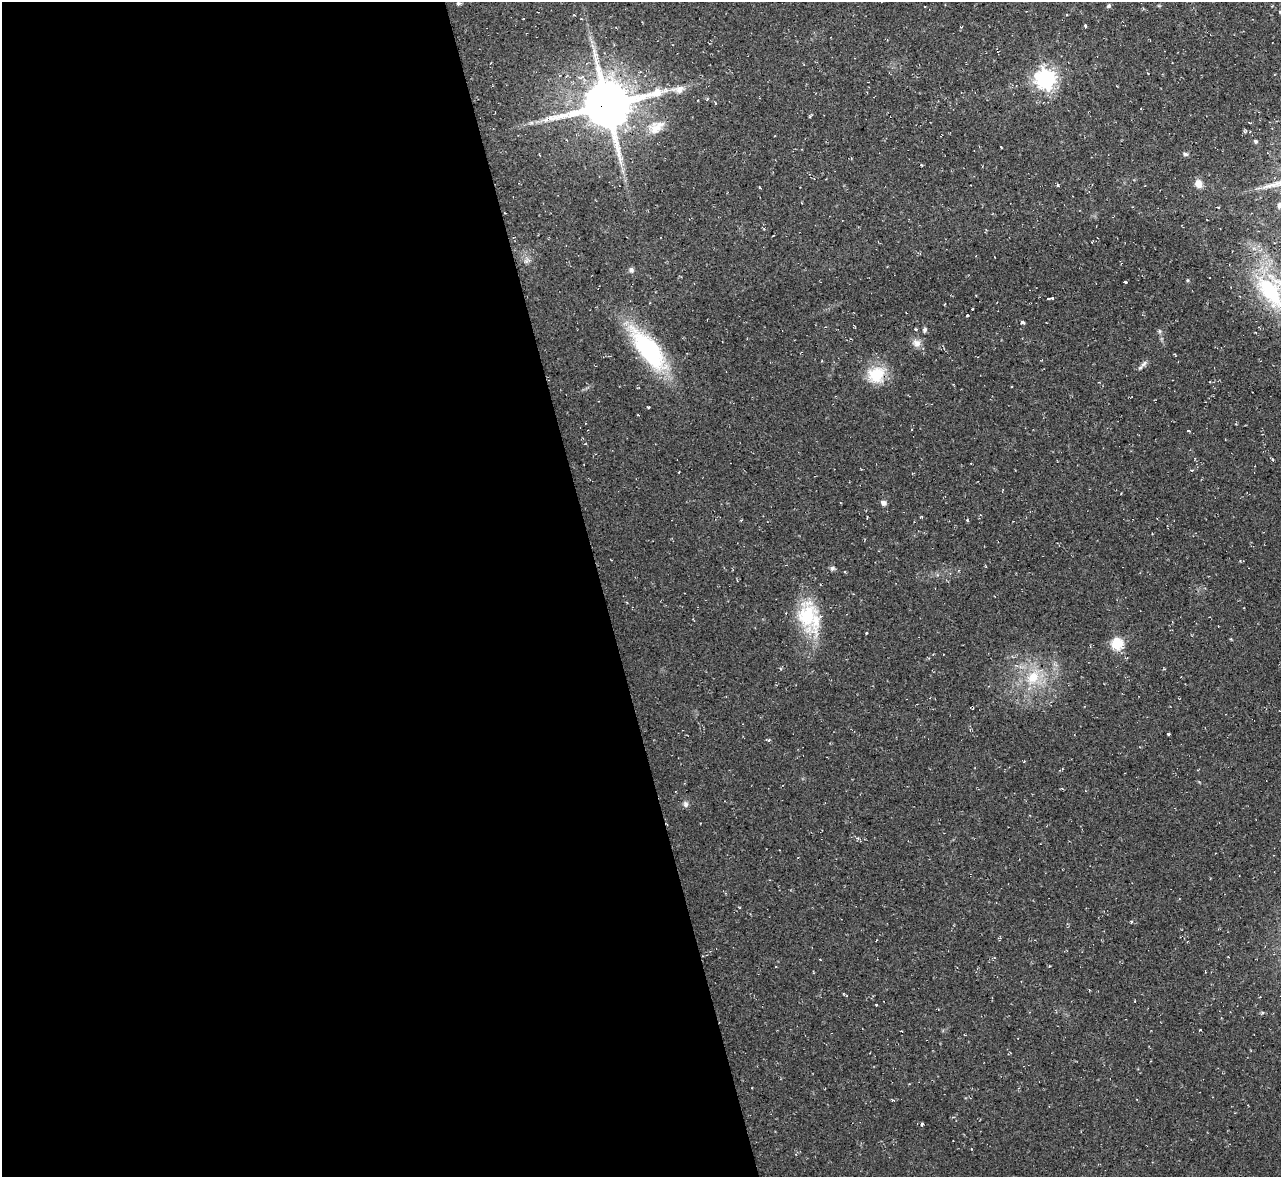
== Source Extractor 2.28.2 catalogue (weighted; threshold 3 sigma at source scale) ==
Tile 9 of 4 x 4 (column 1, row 3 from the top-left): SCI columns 1-1279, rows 1315-2489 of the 5116 x 5098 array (HDU 1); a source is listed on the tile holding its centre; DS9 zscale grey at full resolution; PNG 1283 x 1179 px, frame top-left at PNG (2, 2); no overlay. Shown black and unused: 47% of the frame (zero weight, under 2 of 3 exposures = <1% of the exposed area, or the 3 px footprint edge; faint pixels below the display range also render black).
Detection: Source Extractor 2.28.2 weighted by HDU 2 'WHT'; one run over the whole footprint, this tile lists its part. Background 0.0913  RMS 0.01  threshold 0.0458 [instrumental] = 3 sigma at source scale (4.5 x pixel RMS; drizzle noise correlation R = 1.50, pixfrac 1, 0.05/0.05 arcsec/px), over >= 5 px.
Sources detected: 53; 2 cosmic-ray / hot-pixel residue — not listed; the other 51 listed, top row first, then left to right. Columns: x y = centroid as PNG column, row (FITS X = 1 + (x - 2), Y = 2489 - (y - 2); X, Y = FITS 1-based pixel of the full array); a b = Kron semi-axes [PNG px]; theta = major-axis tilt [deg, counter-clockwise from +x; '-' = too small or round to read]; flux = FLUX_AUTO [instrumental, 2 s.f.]
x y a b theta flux
458 3 5 5 - 2
1109 6 5 5 - 1.9
1280 12 4 3 - 0.9
1085 26 4 3 - 1.1
1045 79 7 7 - 600
679 89 17 10 6 9
707 99 4 4 - 1.2
607 105 16 14 14 5200
545 120 9 7 34 4.5
656 127 25 16 32 19
1255 141 4 4 - 1.9
1001 147 3 2 - 0.75
1186 154 6 5 - 2.2
1198 184 10 8 -63 8
1058 185 4 4 - 1.3
1279 205 7 5 78 2.8
631 270 7 6 - 2.8
1187 280 4 3 - 1.2
1125 282 4 3 - 3.9
1271 293 64 25 -51 110
1049 298 3 3 - 1.6
1052 298 3 3 - 2.2
972 309 3 2 - 1.2
967 315 3 3 - 10
1023 322 5 3 - 2.5
915 329 4 3 - 0.98
925 330 6 5 - 2.3
1159 331 6 4 -71 1.6
917 343 11 10 - 7
649 350 56 21 -52 110
1144 364 13 5 44 3.5
876 374 21 19 27 33
1188 430 4 2 - 0.88
1272 459 5 3 - 1.6
883 503 7 5 -25 3.8
832 568 6 5 - 2.7
807 615 46 25 -84 62
866 633 3 2 - 1.1
1117 644 6 6 - 90
1033 677 23 15 49 30
1169 734 3 3 - 3.8
768 740 4 4 - 1.6
685 804 8 6 -87 3
857 838 6 4 -35 1.7
1131 921 4 3 - 1.2
994 958 5 3 - 0.92
1049 966 4 2 - 0.73
876 1004 3 2 - 0.93
1263 1013 5 4 - 1.4
1200 1030 3 2 - 0.62
921 1124 5 3 - 1.2
Overlapping masked pixels (flux is a lower limit): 1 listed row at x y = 607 105
Isophote crosses this tile's border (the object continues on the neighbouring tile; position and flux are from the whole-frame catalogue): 2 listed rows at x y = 1279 205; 1271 293
Unlisted compact peaks at least as high as the median listed source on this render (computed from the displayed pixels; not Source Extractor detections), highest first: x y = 967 520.